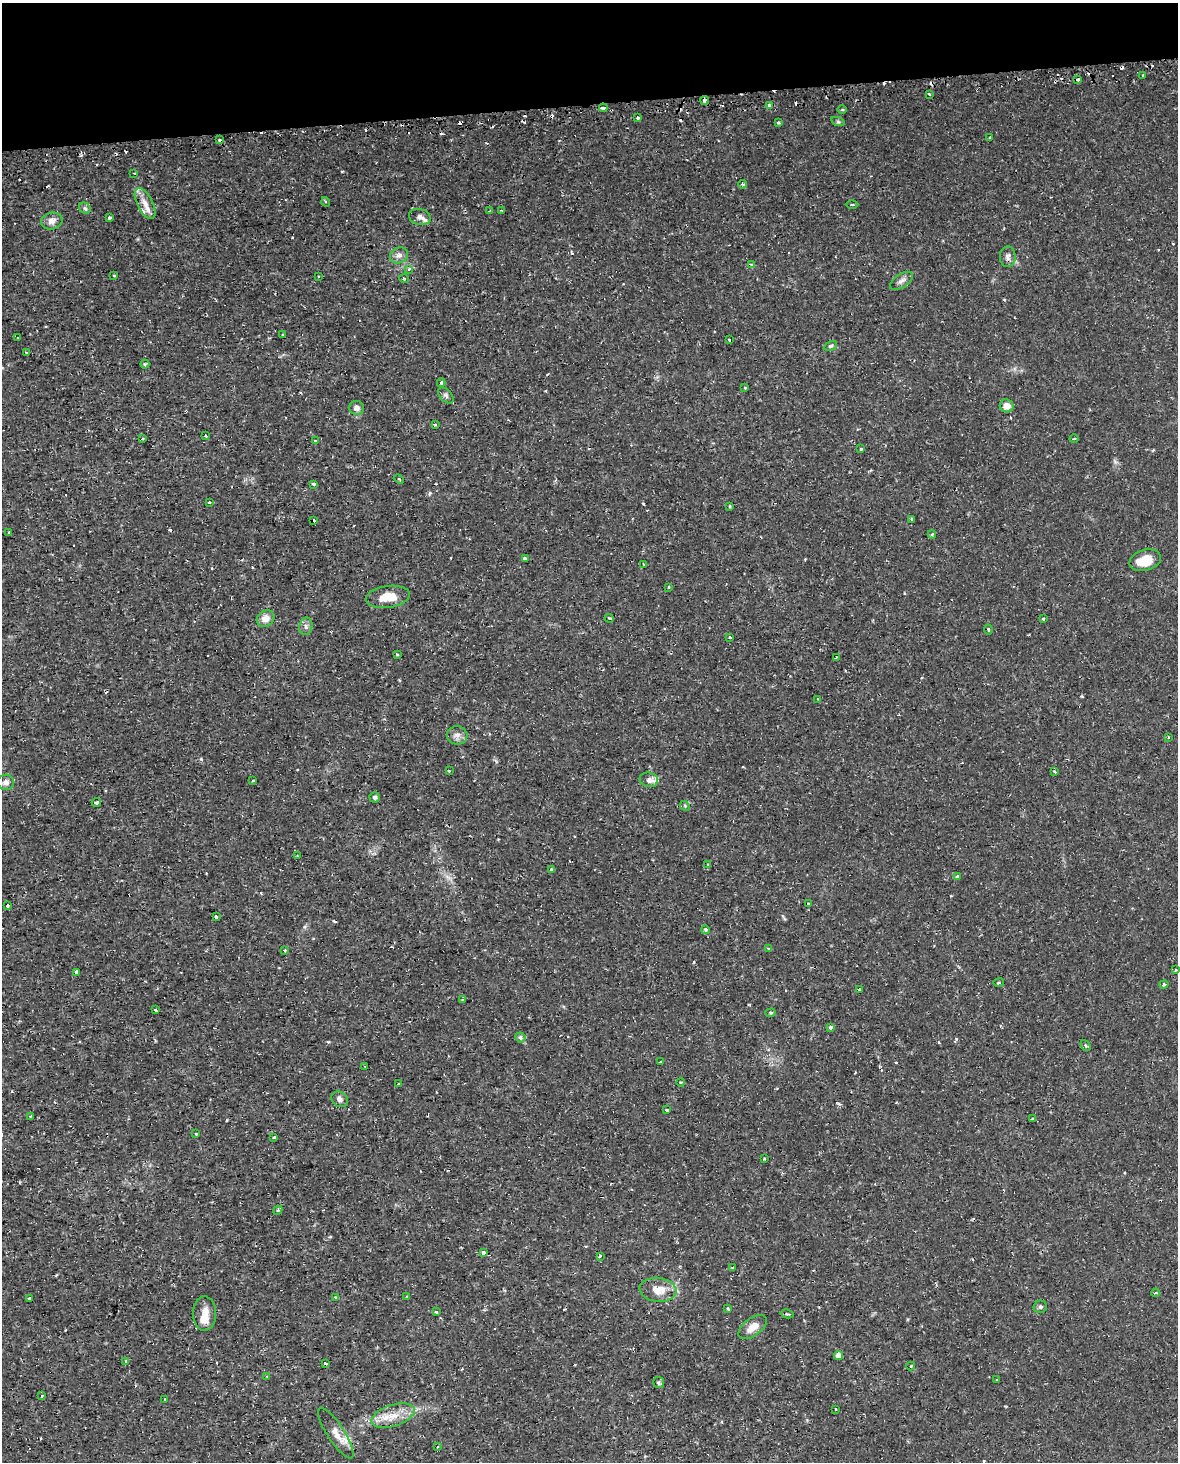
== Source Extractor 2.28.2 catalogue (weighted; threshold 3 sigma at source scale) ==
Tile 3 of 4 x 3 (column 3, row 1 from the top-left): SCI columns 2370-3545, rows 3003-4462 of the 4740 x 4499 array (HDU 1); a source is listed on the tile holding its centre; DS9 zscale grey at full resolution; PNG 1180 x 1464 px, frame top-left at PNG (2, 3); each listed source drawn as its Kron ellipse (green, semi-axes under 4 px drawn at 4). Shown black and unused: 7% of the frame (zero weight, under 2 of 3 exposures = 3% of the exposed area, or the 3 px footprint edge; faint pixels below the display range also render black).
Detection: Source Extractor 2.28.2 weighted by HDU 2 'WHT'; one run over the whole footprint, this tile lists its part. Background 0.0102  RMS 0.0013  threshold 0.006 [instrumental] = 3 sigma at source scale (4.5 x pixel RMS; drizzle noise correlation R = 1.50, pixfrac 1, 0.0396/0.0396 arcsec/px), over >= 5 px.
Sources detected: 178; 32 cosmic-ray / hot-pixel residue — neither listed nor drawn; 6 inside a brighter listed object's ellipse — not listed separately; the other 140 listed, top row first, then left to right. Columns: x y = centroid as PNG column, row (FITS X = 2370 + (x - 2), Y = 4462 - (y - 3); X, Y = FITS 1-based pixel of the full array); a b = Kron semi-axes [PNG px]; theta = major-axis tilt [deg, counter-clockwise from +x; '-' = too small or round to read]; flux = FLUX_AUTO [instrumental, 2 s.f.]
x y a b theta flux
1143 75 3 3 - 0.32
1078 79 4 3 - 1
929 94 3 2 - 0.14
704 100 4 3 - 0.62
769 105 4 3 - 0.36
603 108 4 3 - 0.38
842 110 4 3 - 0.15
638 118 3 3 - 0.92
778 122 4 3 - 0.18
838 122 7 4 -19 0.21
990 138 3 3 - 0.18
219 140 3 3 - 0.38
134 173 2 2 - 0.11
742 184 4 3 - 0.28
326 202 5 3 - 0.15
145 203 17 8 -63 1.1
852 205 6 2 0 0.18
85 208 6 5 - 0.24
501 210 3 2 - 0.11
489 211 4 3 - 0.12
420 217 11 8 -16 0.64
109 218 3 3 - 0.43
52 221 11 8 14 0.87
399 255 9 7 28 0.67
1008 257 10 8 89 0.53
752 265 4 3 - 0.59
409 269 3 3 - 0.49
114 275 4 2 - 0.11
318 276 3 2 - 0.12
404 279 5 3 - 0.13
901 281 13 6 34 0.61
283 334 3 3 - 0.38
18 338 2 2 - 0.12
729 340 3 2 - 0.17
831 346 7 4 26 0.23
26 352 3 2 - 0.21
145 364 4 4 - 0.2
441 383 4 3 - 0.25
745 388 4 3 - 0.11
446 395 10 5 -46 0.34
1007 406 7 6 - 1.2
356 408 7 7 - 0.55
435 425 4 3 - 0.24
205 436 3 3 - 0.35
143 439 4 3 - 0.11
1074 439 4 3 - 0.12
315 441 3 2 - 0.17
861 449 4 3 - 0.14
399 479 5 3 - 0.15
314 484 3 3 - 0.26
210 502 3 3 - 0.36
730 506 3 3 - 0.25
912 519 4 3 - 0.73
314 520 3 2 - 0.18
9 532 3 3 - 0.45
932 535 4 4 - 0.17
525 558 4 3 - 0.84
1145 560 16 10 17 2.7
644 564 2 2 - 0.14
669 587 2 2 - 0.13
388 597 22 11 8 2.3
609 618 5 3 - 0.18
266 619 9 8 - 1.2
1043 619 3 3 - 0.54
306 626 9 6 79 0.47
988 629 5 3 - 0.15
730 638 3 3 - 0.67
397 654 3 3 - 0.15
836 657 3 2 - 0.11
818 699 3 2 - 0.17
457 735 10 9 - 0.71
1168 737 4 2 - 0.1
449 771 3 2 - 0.15
1055 772 3 3 - 0.36
253 780 4 3 - 0.78
649 780 9 7 -13 0.62
6 782 8 7 - 0.52
375 797 5 5 - 0.28
96 802 5 3 - 0.35
685 806 5 4 - 0.16
297 856 4 3 - 0.16
707 865 4 3 - 0.17
551 869 4 4 - 0.15
957 877 4 3 - 0.94
808 904 3 3 - 0.26
7 905 3 3 - 0.27
216 917 3 3 - 0.26
705 930 4 3 - 0.43
768 948 3 3 - 0.21
285 950 3 3 - 0.26
1176 970 3 3 - 0.21
77 972 3 3 - 2
999 983 5 3 - 0.15
1164 985 4 3 - 0.29
859 990 3 2 - 0.11
463 999 3 3 - 0.13
155 1010 3 2 - 0.2
771 1013 5 4 - 0.2
830 1027 3 3 - 0.27
520 1037 5 5 - 0.27
1086 1045 6 4 -50 0.24
660 1062 3 2 - 0.12
365 1066 3 2 - 0.09
681 1082 4 3 - 0.12
398 1084 3 3 - 0.18
340 1099 9 7 -36 0.51
667 1110 3 3 - 0.23
30 1116 3 2 - 0.2
1033 1119 3 3 - 0.24
196 1134 4 4 - 0.15
274 1137 3 3 - 0.3
764 1159 2 2 - 0.14
278 1210 5 3 - 0.17
483 1252 4 3 - 0.9
600 1256 4 2 - 0.12
733 1268 4 2 - 0.12
658 1290 18 12 -6 2.1
1156 1293 4 3 - 0.16
407 1296 4 2 - 0.12
336 1297 3 3 - 0.31
29 1298 3 2 - 0.2
1040 1307 7 6 - 0.28
728 1309 3 3 - 0.31
436 1312 3 3 - 0.21
204 1314 17 11 90 1.5
787 1314 6 4 -14 0.19
753 1327 16 8 37 1.3
838 1355 4 4 - 1.2
126 1361 4 3 - 0.24
326 1363 3 3 - 0.76
911 1366 4 4 - 0.14
267 1376 4 3 - 0.13
997 1380 3 2 - 0.15
659 1383 5 5 - 0.29
41 1396 3 3 - 0.28
165 1399 3 3 - 0.18
836 1409 3 3 - 0.13
393 1416 22 10 18 2.3
336 1433 29 8 -57 1.4
438 1447 3 3 - 0.15
Overlapping masked pixels (flux is a lower limit): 2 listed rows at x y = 1078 79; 704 100
Unlisted compact peaks at least as high as the median listed source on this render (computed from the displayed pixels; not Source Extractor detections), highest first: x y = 201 759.